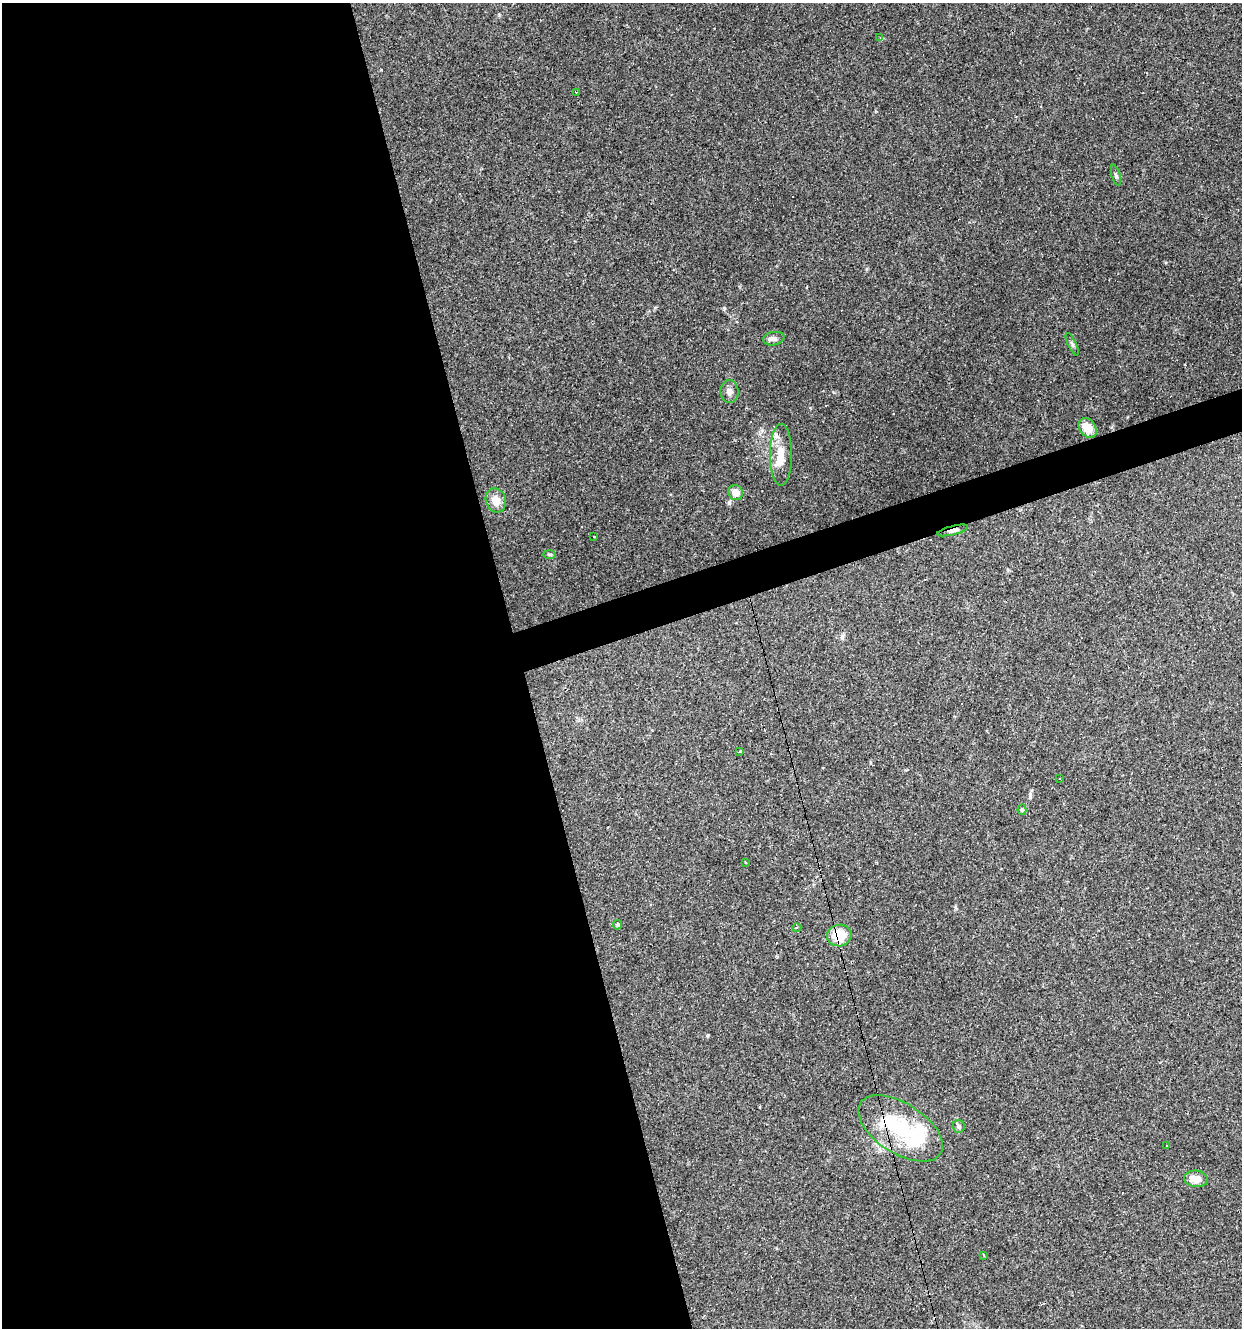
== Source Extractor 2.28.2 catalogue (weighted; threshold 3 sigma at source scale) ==
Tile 9 of 4 x 4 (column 1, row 3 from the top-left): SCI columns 107-1346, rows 1327-2652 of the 5119 x 5304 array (HDU 1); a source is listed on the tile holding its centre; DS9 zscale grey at full resolution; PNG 1244 x 1330 px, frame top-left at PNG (2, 3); each listed source drawn as its Kron ellipse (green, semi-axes under 4 px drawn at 4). Shown black and unused: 44% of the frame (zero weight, under 3 of 4 exposures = <1% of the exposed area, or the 3 px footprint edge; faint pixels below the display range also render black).
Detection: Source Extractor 2.28.2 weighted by HDU 2 'WHT'; one run over the whole footprint, this tile lists its part. Background 0.101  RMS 0.0052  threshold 0.0234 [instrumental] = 3 sigma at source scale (4.5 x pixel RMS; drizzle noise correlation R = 1.50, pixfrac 1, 0.0396/0.0396 arcsec/px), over >= 5 px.
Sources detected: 44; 2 inside a brighter object's white glare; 15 cosmic-ray / hot-pixel residue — neither listed nor drawn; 2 inside a brighter listed object's ellipse — not listed separately; the other 25 listed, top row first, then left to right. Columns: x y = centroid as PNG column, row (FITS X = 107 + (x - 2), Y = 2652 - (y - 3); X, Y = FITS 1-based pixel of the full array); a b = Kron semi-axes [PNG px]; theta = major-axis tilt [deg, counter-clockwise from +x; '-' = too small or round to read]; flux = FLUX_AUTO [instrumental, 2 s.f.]
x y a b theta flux
880 38 4 3 - 0.45
576 92 3 2 - 0.35
1116 175 11 4 -73 1.1
774 339 11 6 11 2.1
1072 344 12 3 -65 0.85
729 392 11 9 90 2.4
1088 428 11 8 -52 7.7
781 455 31 11 -90 9.3
736 493 8 7 - 4.7
496 500 12 10 -73 5.7
953 530 16 4 14 3
594 536 3 3 - 1.2
549 554 6 3 0 0.58
739 751 3 2 - 0.91
1060 778 3 2 - 0.76
1022 810 5 4 - 0.83
745 862 3 2 - 0.77
617 925 4 4 - 1
797 928 4 3 - 0.53
839 935 12 11 - 14
959 1127 6 6 - 1.3
900 1128 47 25 -32 39
1167 1146 3 2 - 0.73
1196 1179 12 8 -6 5.1
984 1255 3 2 - 0.45
Overlapping masked pixels (flux is a lower limit): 3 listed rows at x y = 953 530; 839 935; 900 1128
Unlisted compact peaks at least as high as the median listed source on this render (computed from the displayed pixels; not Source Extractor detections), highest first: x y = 724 308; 708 1035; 1030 794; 833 392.